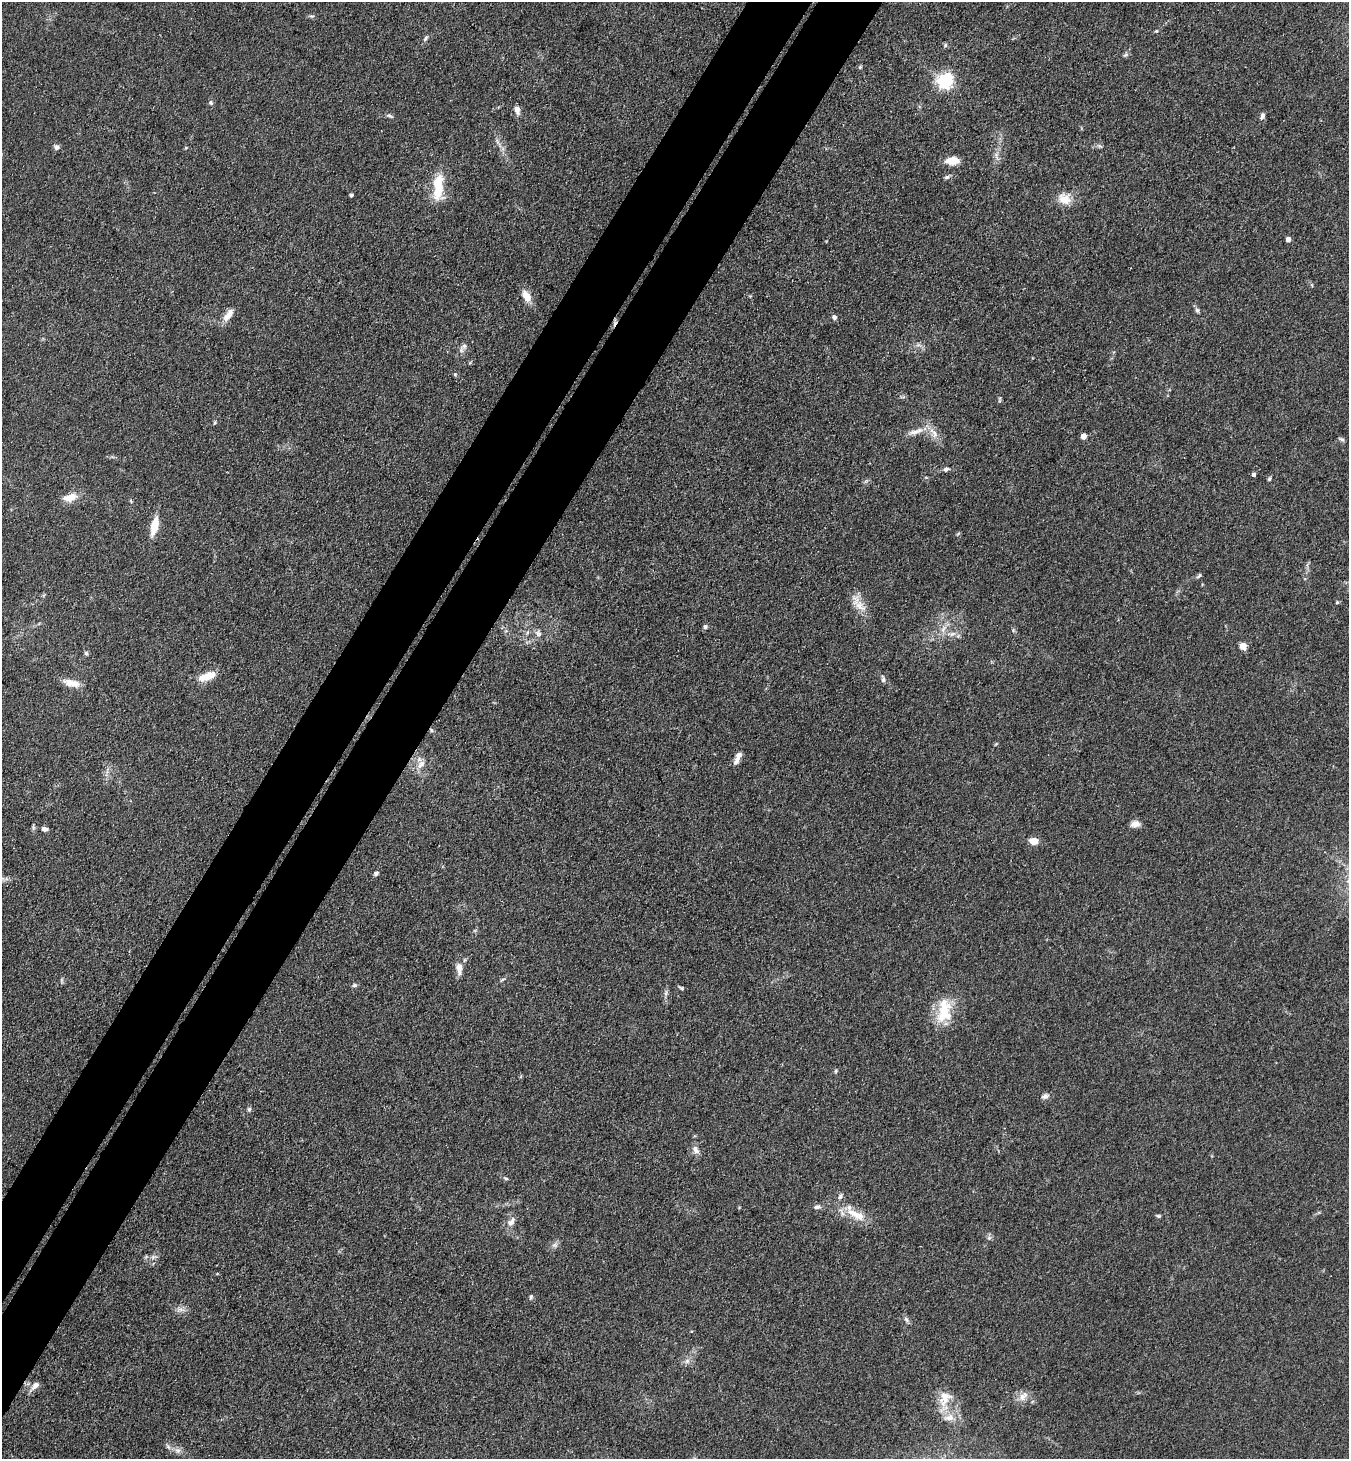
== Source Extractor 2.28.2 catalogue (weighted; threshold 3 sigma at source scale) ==
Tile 7 of 4 x 4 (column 3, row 2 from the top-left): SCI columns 3032-4378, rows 2951-4407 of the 5923 x 5900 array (HDU 1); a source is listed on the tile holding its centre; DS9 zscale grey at full resolution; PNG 1351 x 1461 px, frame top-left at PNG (2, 2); no overlay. Shown black and unused: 8% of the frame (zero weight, under 3 of 4 exposures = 5% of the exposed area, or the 3 px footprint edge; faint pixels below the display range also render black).
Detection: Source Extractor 2.28.2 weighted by HDU 2 'WHT'; one run over the whole footprint, this tile lists its part. Background 0.101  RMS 0.0064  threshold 0.0287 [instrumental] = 3 sigma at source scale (4.5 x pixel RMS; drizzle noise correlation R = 1.50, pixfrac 1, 0.05/0.05 arcsec/px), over >= 5 px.
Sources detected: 87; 1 cosmic-ray / hot-pixel residue — not listed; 1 inside a brighter listed object's ellipse — not listed separately; the other 85 listed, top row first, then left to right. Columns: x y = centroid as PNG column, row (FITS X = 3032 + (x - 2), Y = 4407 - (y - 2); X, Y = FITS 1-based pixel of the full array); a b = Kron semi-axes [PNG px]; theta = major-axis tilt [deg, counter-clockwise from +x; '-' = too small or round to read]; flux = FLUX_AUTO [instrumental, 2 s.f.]
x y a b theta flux
312 16 6 5 - 1.1
425 38 9 4 54 1.5
945 45 7 4 89 0.88
1125 55 8 4 31 1.2
860 67 5 5 - 0.92
945 81 6 6 - 190
211 103 7 6 - 1.3
517 110 9 6 -70 3.7
389 116 11 3 -22 1.3
1262 116 9 5 70 2
498 142 13 3 -62 2
1100 146 7 4 -19 1.1
56 147 7 6 - 1.9
952 161 13 7 3 9.9
947 177 8 5 21 1.4
438 187 36 12 86 19
351 195 4 4 - 1.2
1065 199 18 15 -24 9
1288 239 5 4 - 2.9
526 296 16 9 -61 6.7
1197 310 7 5 -2 1.3
228 315 18 8 54 6.3
834 317 6 6 - 1.7
464 346 8 7 - 2.2
1000 399 10 3 87 0.98
215 422 6 3 72 0.73
914 432 19 7 14 5.4
934 433 20 7 -53 6.1
1083 436 4 4 - 5.2
1342 440 7 4 -2 1.2
946 469 8 6 16 1.7
1253 475 4 4 - 2
1269 479 5 5 - 1.1
70 497 20 10 15 7.6
131 501 5 4 - 0.69
154 526 21 8 76 11
958 534 6 4 20 0.75
1199 576 8 4 44 1.2
1337 602 4 4 - 0.67
858 604 29 11 -54 8.5
705 627 5 5 - 1.7
943 629 12 6 61 4
527 632 7 5 69 1.6
538 633 10 7 -37 2.8
952 634 10 6 19 3
1243 646 5 5 - 13
86 653 7 5 -72 1.2
207 676 23 9 20 10
883 679 8 5 -83 1.5
71 683 21 8 -11 7.3
431 730 6 4 -71 1
738 757 16 5 64 4.8
421 764 12 8 48 4.7
1135 824 11 8 7 3.8
45 829 7 5 -5 2.4
1034 841 8 7 - 6.7
376 873 6 4 35 1.6
459 968 15 8 -89 5.8
502 980 8 3 30 1
354 985 7 5 11 1.4
681 988 8 4 -25 1.1
666 993 7 4 72 1.3
944 1012 31 19 82 22
836 1071 5 5 - 0.9
1045 1096 10 7 27 2.4
249 1109 6 5 - 1.2
696 1149 12 8 -61 3.4
506 1178 7 4 -19 0.96
840 1196 8 5 63 1.5
817 1207 9 6 2 2.1
855 1214 33 10 -27 13
1158 1216 6 4 -19 0.9
511 1222 14 8 53 4.3
989 1238 5 5 - 1.3
555 1245 8 6 0 2.1
153 1257 7 5 46 1.5
531 1297 7 4 84 1.1
180 1309 9 6 16 2.6
906 1319 9 4 -54 1.7
687 1361 7 7 - 2.2
35 1386 13 7 41 3.9
1023 1396 16 8 50 5
945 1398 23 15 61 11
949 1418 15 8 9 5.6
178 1451 9 6 -16 2.5
Overlapping masked pixels (flux is a lower limit): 1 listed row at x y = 431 730